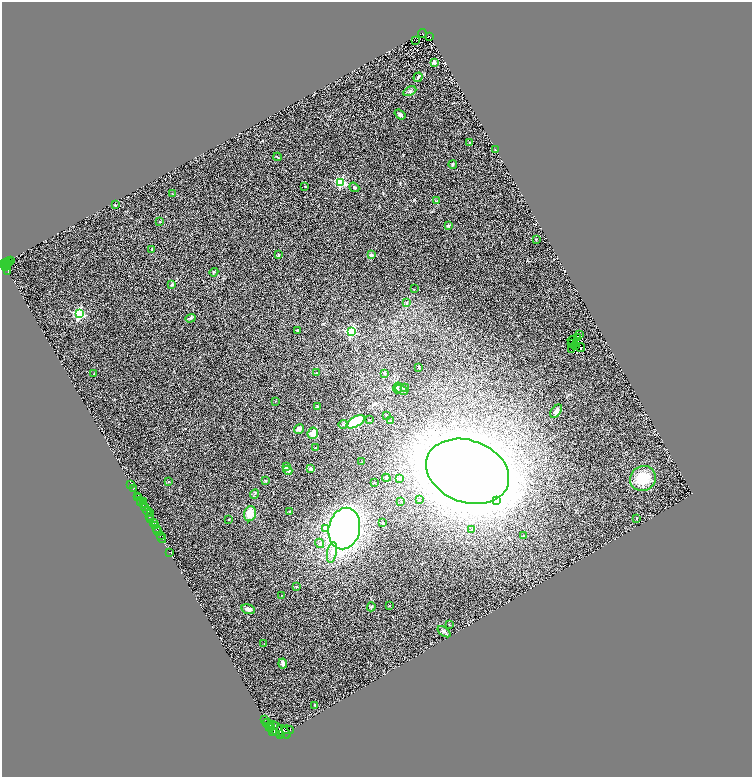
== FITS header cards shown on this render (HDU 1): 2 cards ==
NAXIS1  =                 1500
NAXIS2  =                 1550

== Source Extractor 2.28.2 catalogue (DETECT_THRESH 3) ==
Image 1500 x 1550 px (HDU 1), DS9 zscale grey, zoomed out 1/2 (1 PNG px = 2 x 2 image px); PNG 754 x 779 px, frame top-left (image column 1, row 1550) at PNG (2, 2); each listed source drawn as its Kron ellipse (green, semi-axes under 4 px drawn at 4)
Background 0.869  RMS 0.24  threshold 0.715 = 3 sigma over >= 5 px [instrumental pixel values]
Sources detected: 153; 22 cannot appear on this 1/2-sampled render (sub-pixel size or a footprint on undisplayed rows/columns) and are neither listed nor drawn; the other 131 listed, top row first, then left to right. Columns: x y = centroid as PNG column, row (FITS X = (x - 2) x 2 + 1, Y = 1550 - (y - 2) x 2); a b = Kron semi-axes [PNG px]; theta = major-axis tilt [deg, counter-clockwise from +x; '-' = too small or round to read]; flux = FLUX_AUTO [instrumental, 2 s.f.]
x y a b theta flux
422 33 4 2 - 360
430 36 3 1 - 170
416 41 2 1 - 16
434 62 3 3 - 96
418 77 5 3 - 68
410 91 7 4 27 86
400 114 6 4 -38 110
469 142 2 2 - 16
495 150 3 2 - 17
277 157 4 2 - 27
453 165 4 3 - 37
341 183 3 3 - 3700
305 187 2 2 - 19
354 187 5 3 - 100
172 194 3 2 - 14
437 201 3 2 - 34
115 205 3 2 - 24
160 222 3 2 - 27
448 225 4 3 - 61
536 240 3 2 - 16
152 249 4 3 - 46
278 255 3 3 - 49
371 255 2 2 - 470
10 260 2 2 - 120
7 262 4 1 - 150
9 262 2 2 - 310
5 263 3 2 - 590
8 264 3 1 - 170
4 266 2 1 - 95
8 266 2 1 - 58
6 267 3 2 - 310
8 272 2 2 - 47
214 272 4 3 - 44
172 285 4 3 - 66
414 289 2 2 - 15
406 303 2 2 - 85
79 314 4 3 - 5900
190 318 5 4 - 70
298 330 3 3 - 45
351 332 4 3 - 5100
580 335 3 1 - 4.8
578 337 3 2 - 33
572 341 4 1 - 4.4
571 343 4 2 - 72
575 346 2 1 - 24
581 347 4 2 - 41
572 349 3 1 - 29
419 367 3 2 - 39
317 373 3 2 - 21
384 373 3 3 - 62
94 374 3 1 - 17
397 388 5 3 - 57
405 388 4 3 - 47
401 390 6 3 -32 79
275 401 3 2 - 25
318 407 4 3 - 90
556 411 7 4 53 200
386 415 2 2 - 27
369 420 2 2 - 81
391 421 2 2 - 96
355 422 10 5 29 1800
343 424 4 3 - 59
299 429 5 4 - 210
313 433 6 5 - 320
315 448 3 2 - 21
362 462 3 1 - 16
286 467 4 3 - 69
310 468 4 3 - 69
288 470 5 4 - 110
468 471 43 31 -20 120000
386 478 4 3 - 100
643 478 13 12 - 1300
400 479 4 4 - 97
265 481 3 2 - 24
168 482 3 3 - 26
375 483 2 2 - 18
131 485 2 1 - 52
133 489 3 2 - 370
255 494 5 3 - 58
137 496 2 1 - 480
139 498 3 2 - 1100
140 500 2 1 - 170
419 500 2 2 - 76
497 500 4 4 - 1700
143 501 2 1 - 55
401 501 2 2 - 19
141 502 2 1 - 440
143 504 3 2 - 900
144 507 4 3 - 1400
148 512 5 3 - 830
290 512 3 3 - 78
150 514 2 1 - 140
250 514 7 6 - 650
149 517 3 1 - 570
637 518 3 1 - 16
228 519 2 2 - 33
151 520 4 3 - 640
154 523 4 2 - 460
383 523 3 2 - 39
156 525 4 2 - 460
156 528 2 1 - 310
344 528 21 15 77 20000
325 529 3 3 - 410
471 530 3 3 - 31
158 531 5 3 - 1100
161 536 3 2 - 690
523 536 3 3 - 37
162 538 5 2 - 300
320 543 5 4 - 97
169 552 2 1 - 33
332 553 10 5 78 230
296 586 3 2 - 26
282 595 2 2 - 17
389 606 2 2 - 26
371 607 4 3 - 51
248 609 7 4 -15 240
449 624 3 2 - 18
444 632 7 4 -38 100
264 643 2 2 - 17
283 664 5 3 - 180
315 705 3 2 - 19
265 719 2 1 - 130
268 723 5 3 - 1700
270 726 5 2 - 1600
272 728 3 2 - 510
276 729 8 5 -55 4800
288 730 6 3 -2 1100
272 731 2 2 - 750
284 732 8 4 -45 2000
273 733 4 2 - 1200
281 735 4 2 - 1000
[22 sub-pixel or undisplayed-footprint detections neither listed nor drawn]